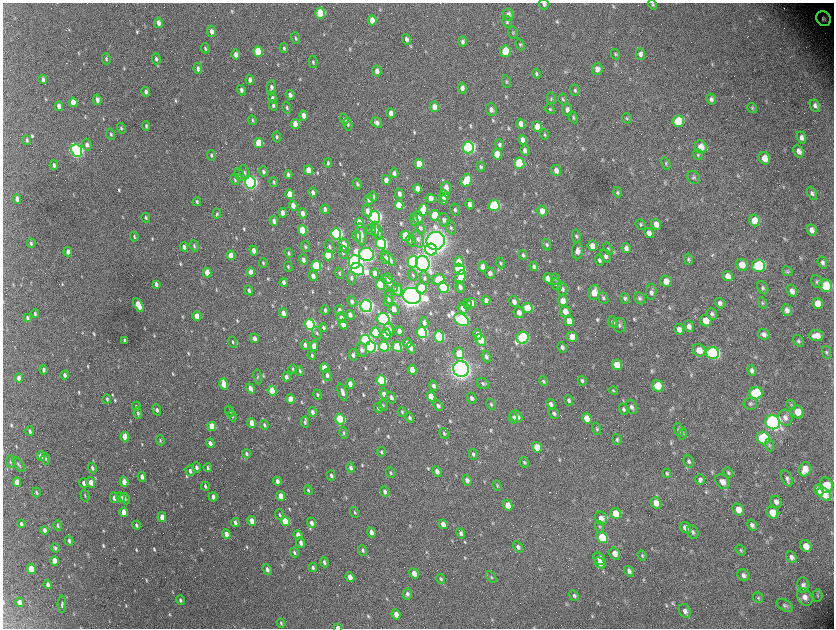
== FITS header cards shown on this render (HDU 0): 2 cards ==
NAXIS1  =                 1663 / length of data axis 1
NAXIS2  =                 1252 / length of data axis 2

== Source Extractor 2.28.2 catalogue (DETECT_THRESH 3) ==
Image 1663 x 1252 px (HDU 0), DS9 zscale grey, zoomed out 1/2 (1 PNG px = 2 x 2 image px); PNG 836 x 630 px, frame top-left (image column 2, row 1251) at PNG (3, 3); each listed source drawn as its Kron ellipse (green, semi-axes under 4 px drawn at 4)
Background 2890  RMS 52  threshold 155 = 3 sigma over >= 5 px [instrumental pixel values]
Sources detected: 824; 86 cannot appear on this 1/2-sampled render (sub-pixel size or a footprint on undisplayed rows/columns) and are neither listed nor drawn; of the other 738, the 500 brightest by FLUX_AUTO listed and drawn (238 fainter detections omitted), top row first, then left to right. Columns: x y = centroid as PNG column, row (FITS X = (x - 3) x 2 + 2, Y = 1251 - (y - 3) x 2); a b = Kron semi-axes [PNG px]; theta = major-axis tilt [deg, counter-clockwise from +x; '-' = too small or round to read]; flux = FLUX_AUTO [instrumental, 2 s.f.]
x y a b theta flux
544 4 5 5 - 2.3e+04
652 4 5 4 - 1.9e+04
320 13 5 5 - 4.8e+05
508 15 6 5 - 5.1e+04
823 19 8 7 - 4.6e+04
372 20 5 4 - 1.3e+05
507 22 6 4 -77 2.1e+04
158 23 5 4 - 5.5e+04
211 31 6 4 -80 6.1e+04
513 32 6 5 - 1.6e+04
295 38 6 4 -75 1.9e+04
406 39 5 4 - 4.8e+04
463 41 5 4 - 3.2e+04
520 44 6 4 -72 1.9e+04
205 48 5 3 - 1.5e+04
284 48 5 4 - 2.2e+04
505 51 5 5 - 3.9e+05
258 52 5 4 - 4.7e+05
615 54 5 4 - 1.7e+04
640 54 6 4 -88 4.8e+04
236 55 5 4 - 6.3e+04
106 59 5 4 - 1.8e+04
156 59 5 4 - 3.0e+04
313 62 6 3 -77 1.7e+04
198 69 5 4 - 3.6e+04
597 69 6 5 - 6.2e+04
377 71 5 4 - 6.8e+04
536 74 5 3 - 2.1e+04
43 79 4 3 - 4.0e+04
250 80 4 3 - 5.6e+04
506 82 6 4 -79 1.8e+04
271 87 7 4 85 3.8e+04
462 88 5 4 - 5.3e+04
241 90 5 3 - 3.4e+04
575 90 6 4 -71 2.3e+04
146 92 5 3 - 3.2e+04
290 95 5 4 - 3.9e+04
272 98 6 4 -75 3.2e+04
551 98 6 4 -76 1.8e+04
563 99 5 4 - 1.9e+04
711 99 5 4 - 3.5e+04
97 100 5 3 - 5.0e+04
73 102 5 4 - 1.6e+05
273 105 5 3 - 2.6e+04
59 106 5 3 - 5.7e+04
815 106 6 4 -64 3.9e+04
434 107 5 4 - 9.1e+04
287 108 6 3 -76 1.8e+04
752 108 5 4 - 1.7e+04
550 109 5 3 - 1.5e+04
491 110 6 5 - 5.3e+04
567 110 6 5 - 5.3e+04
391 113 5 4 - 7.0e+04
303 116 5 4 - 7.0e+04
573 117 6 4 -61 1.9e+04
627 118 5 5 - 1.7e+04
344 119 5 4 - 2.5e+04
252 120 5 3 - 1.6e+04
678 121 6 6 - 4.1e+05
377 122 6 4 -36 4.5e+04
295 124 5 4 - 1.7e+05
348 124 6 4 -77 2.2e+04
521 124 5 4 - 7.8e+04
146 126 5 3 - 1.8e+04
537 126 5 4 - 1.2e+05
121 128 5 3 - 1.6e+04
111 134 6 4 -72 2.0e+04
544 135 5 4 - 1.6e+04
277 137 5 3 - 2.2e+04
801 138 6 4 -67 5.5e+04
27 140 5 3 - 2.1e+04
523 140 5 4 - 7.6e+04
258 143 5 4 - 3.1e+05
87 145 6 4 -76 4.0e+04
499 145 5 4 - 2.4e+04
468 147 6 5 - 2.6e+06
701 147 6 6 - 1.2e+05
77 150 6 5 - 3.4e+06
525 150 5 4 - 4.5e+04
798 151 6 5 - 7.0e+04
497 154 5 4 - 1.9e+05
211 155 5 3 - 1.5e+04
698 155 5 4 - 1.7e+04
764 158 6 5 - 1.5e+05
328 163 5 3 - 2.2e+04
519 163 5 5 - 6.7e+05
419 164 5 4 - 2.3e+05
666 164 6 4 -70 1.8e+04
54 165 5 3 - 2.6e+04
481 167 5 3 - 2.1e+04
308 170 5 4 - 1.6e+05
556 170 5 5 - 6.7e+04
244 172 7 5 -73 3.1e+04
263 172 5 4 - 2.9e+04
394 173 5 4 - 3.7e+04
239 175 6 4 -65 2.1e+04
288 175 4 3 - 3.5e+04
694 177 7 6 - 2.5e+04
235 180 5 3 - 1.8e+04
386 180 5 4 - 7.6e+04
467 180 7 5 60 3.2e+05
250 182 6 5 - 4.0e+06
274 182 5 3 - 1.7e+04
357 184 5 3 - 1.9e+04
446 188 6 5 - 9.8e+04
417 189 5 4 - 8.5e+04
313 192 5 3 - 4.4e+04
617 192 5 4 - 1.9e+04
812 193 7 4 -64 3.2e+04
290 194 5 4 - 2.0e+05
399 194 5 4 - 4.6e+04
373 196 5 4 - 4.0e+04
444 196 6 4 -82 1.5e+05
431 198 5 4 - 8.3e+04
17 199 4 3 - 4.8e+04
369 199 5 4 - 4.1e+04
443 200 4 3 - 4.0e+04
197 202 4 3 - 2.4e+04
469 204 5 4 - 4.9e+04
399 205 5 4 - 2.4e+05
293 206 5 4 - 9.1e+04
494 206 5 5 - 1.0e+06
325 209 4 3 - 4.4e+04
423 210 6 4 81 2.0e+05
455 210 6 4 -77 2.7e+04
367 211 6 4 -73 7.1e+04
542 211 5 4 - 1.1e+05
283 213 4 3 - 6.9e+04
302 213 5 4 - 6.6e+04
217 214 5 3 - 1.8e+04
435 215 5 5 - 2.9e+05
375 217 6 5 - 3.4e+06
146 218 5 3 - 1.9e+04
418 218 6 5 - 6.3e+04
414 220 6 3 -76 2.6e+04
444 220 7 5 -74 4.2e+04
754 220 6 5 - 1.7e+05
274 221 5 3 - 4.6e+04
359 222 5 4 - 1.5e+05
641 224 6 4 -48 1.9e+04
656 224 5 5 - 8.0e+04
420 228 6 4 -66 2.4e+04
451 228 7 4 -71 2.3e+04
375 229 7 4 -83 4.8e+04
302 230 5 4 - 4.0e+05
371 230 5 5 - 6.7e+04
812 230 6 4 -63 6.3e+04
377 232 8 5 -76 7.6e+04
649 233 5 4 - 8.3e+04
336 234 5 5 - 2.6e+06
361 234 11 5 -83 1.1e+05
357 236 5 4 - 7.2e+04
406 236 5 4 - 5.1e+05
576 236 6 4 -79 2.0e+04
134 237 4 2 - 1.7e+04
418 239 8 6 -73 4.6e+04
411 241 6 4 -66 2.4e+04
436 241 9 9 - 1.2e+07
31 243 5 3 - 2.2e+04
381 243 5 5 - 2.0e+06
547 245 6 4 -70 2.4e+04
194 246 6 3 -72 1.8e+04
329 246 7 4 -66 2.9e+04
344 246 7 4 -73 1.5e+05
592 246 5 4 - 9.0e+04
184 247 4 3 - 4.3e+04
305 247 5 4 - 2.0e+04
626 248 5 4 - 5.0e+04
608 249 6 4 -69 1.8e+04
431 250 6 6 - 4.4e+05
254 251 5 3 - 8.9e+04
577 251 8 5 86 6.3e+04
68 252 5 3 - 7.5e+04
343 252 7 4 -79 2.8e+04
288 253 5 3 - 2.1e+04
366 254 7 6 - 4.5e+06
231 255 4 3 - 1.3e+05
328 255 5 4 - 5.4e+05
523 255 5 3 - 2.3e+04
606 256 6 5 - 4.6e+04
385 258 6 4 -81 7.0e+04
388 258 9 4 -48 5.8e+04
688 259 6 4 -76 2.0e+04
303 260 5 4 - 5.8e+04
600 260 5 4 - 3.1e+04
354 262 7 5 82 4.3e+06
413 262 6 5 - 2.0e+06
459 262 5 4 - 1.3e+05
822 262 6 4 -70 3.6e+04
263 263 4 3 - 1.6e+04
423 263 7 6 - 6.0e+06
500 263 5 4 - 1.9e+04
742 265 6 5 - 1.3e+05
316 266 5 4 - 7.4e+05
534 266 5 3 - 2.6e+04
758 266 6 6 - 1.2e+06
288 267 5 3 - 1.7e+04
483 267 5 4 - 8.3e+04
357 269 7 6 - 3.6e+06
459 269 6 5 - 8.1e+05
787 271 5 4 - 1.9e+04
251 272 4 3 - 8.3e+04
207 273 5 3 - 1.6e+05
339 273 5 3 - 1.7e+04
375 273 5 4 - 7.4e+04
490 273 6 4 -73 5.0e+04
413 275 5 4 - 1.5e+04
313 276 5 4 - 5.5e+04
728 276 5 5 - 9.5e+04
461 277 7 5 62 2.2e+05
351 278 6 4 -81 2.9e+04
388 278 5 4 - 5.3e+04
424 278 6 4 -76 2.2e+04
548 278 5 4 - 1.2e+05
438 279 6 5 - 3.5e+05
555 279 6 3 -68 1.8e+04
666 281 6 5 - 1.4e+05
284 282 4 3 - 4.6e+04
817 282 7 5 -60 2.6e+04
389 283 10 4 -46 3.9e+04
156 284 4 3 - 3.6e+04
556 284 6 5 - 2.4e+04
380 285 5 4 - 5.4e+05
826 286 6 6 - 4.9e+05
460 287 6 4 -68 4.3e+04
422 288 6 5 - 2.4e+05
443 288 5 5 - 1.1e+06
763 288 7 5 -58 2.7e+04
562 289 6 5 - 4.0e+04
249 290 5 3 - 3.3e+04
397 290 6 5 - 9.3e+04
792 291 6 5 - 5.7e+04
594 292 8 5 77 1.5e+05
651 292 8 5 85 4.7e+04
412 296 9 8 - 9.7e+06
389 297 7 4 -74 2.8e+04
603 298 6 5 - 2.3e+04
625 298 5 4 - 3.0e+04
640 298 6 5 - 2.8e+04
486 300 5 4 - 5.3e+04
352 301 5 4 - 3.2e+04
563 301 5 4 - 1.2e+05
388 302 6 4 -74 3.7e+04
514 302 6 4 -60 5.4e+04
471 303 5 4 - 1.3e+05
720 303 5 4 - 4.4e+04
762 303 6 4 -61 1.9e+04
817 303 6 5 - 1.4e+05
468 304 5 4 - 2.0e+04
138 305 7 3 -63 2.4e+05
366 306 6 5 - 4.5e+06
462 308 5 4 - 7.2e+04
527 308 5 5 - 3.0e+05
393 309 6 5 - 8.2e+04
325 310 4 3 - 2.5e+04
339 310 5 4 - 3.1e+04
787 310 6 5 - 5.6e+04
519 312 6 5 - 6.9e+04
565 312 6 5 - 9.7e+04
35 313 4 3 - 2.2e+04
283 313 5 4 - 7.7e+04
712 314 6 5 - 3.2e+04
350 315 5 3 - 4.4e+04
197 316 4 4 - 1.6e+05
27 317 4 3 - 2.5e+04
341 318 5 4 - 5.9e+04
383 319 6 5 - 2.3e+06
461 320 8 5 -32 3.1e+06
569 321 5 4 - 1.0e+05
706 321 6 5 - 1.7e+05
424 322 5 4 - 4.7e+04
613 322 6 4 -64 2.6e+04
310 324 5 5 - 2.3e+06
343 324 5 4 - 9.6e+04
619 325 7 6 - 3.8e+04
689 326 6 5 - 6.2e+04
323 328 4 3 - 2.5e+04
389 329 7 4 -80 4.6e+04
679 329 5 5 - 8.0e+04
399 331 4 3 - 6.9e+04
422 332 5 5 - 1.8e+06
317 333 7 4 -67 2.5e+04
376 333 5 4 - 7.5e+05
386 334 5 4 - 1.5e+05
477 334 5 4 - 7.5e+04
764 334 6 5 - 4.8e+04
816 335 7 5 0 1.0e+05
439 337 6 5 - 9.6e+05
572 337 5 4 - 1.5e+05
255 338 5 3 - 4.7e+04
522 338 6 6 - 1.6e+06
125 340 4 2 - 2.8e+04
365 340 5 5 - 2.4e+06
481 340 6 5 - 1.9e+05
798 341 6 4 -54 2.4e+04
233 342 6 4 -74 1.8e+04
407 343 5 4 - 7.7e+04
305 345 5 3 - 4.5e+04
314 346 5 4 - 8.8e+04
384 346 5 4 - 9.4e+05
371 347 5 5 - 1.9e+06
397 347 5 4 - 5.9e+05
562 347 5 4 - 2.9e+04
411 348 5 4 - 6.8e+04
362 350 7 5 -74 4.3e+04
699 350 7 6 - 1.3e+05
826 352 6 4 -77 2.2e+04
459 353 6 5 - 2.2e+05
712 353 6 6 - 2.4e+06
312 355 4 3 - 2.0e+04
353 355 5 4 - 3.9e+04
486 356 6 4 -69 3.3e+04
617 365 5 5 - 1.8e+05
325 368 5 4 - 1.9e+05
293 369 5 3 - 1.6e+04
461 369 8 7 - 9.2e+06
43 370 5 3 - 2.6e+04
412 370 5 4 - 1.7e+05
300 371 5 3 - 1.9e+04
752 371 5 4 - 3.5e+04
65 375 4 3 - 4.4e+04
327 375 6 4 -76 3.8e+04
258 377 7 3 -81 1.5e+04
286 377 4 4 - 4.3e+04
19 378 4 3 - 6.4e+04
381 380 5 4 - 8.2e+05
543 381 5 3 - 1.8e+04
582 381 5 4 - 2.5e+04
483 383 6 5 - 2.4e+04
224 384 6 3 -74 2.2e+05
350 384 5 3 - 6.3e+04
433 386 5 3 - 3.4e+04
658 386 6 5 - 3.6e+05
250 388 5 3 - 6.5e+04
613 390 4 4 - 1.5e+04
272 391 5 4 - 3.6e+05
342 392 9 3 -70 5.4e+04
756 393 7 6 - 1.0e+06
384 394 5 4 - 6.4e+04
317 395 5 3 - 2.2e+04
431 396 5 4 - 1.6e+05
391 397 6 4 -70 4.2e+04
471 398 5 4 - 3.9e+04
107 399 4 3 - 1.8e+04
290 399 5 4 - 1.5e+05
569 400 5 4 - 3.1e+04
491 404 6 4 -60 2.0e+04
551 404 5 4 - 4.1e+04
750 404 7 6 - 2.6e+04
383 405 6 4 -75 1.7e+04
791 405 5 4 - 1.5e+04
136 406 4 3 - 1.8e+04
438 406 5 4 - 3.8e+04
631 407 7 5 -62 4.3e+04
378 408 5 3 - 2.6e+04
624 409 5 4 - 2.8e+04
157 410 5 4 - 3.9e+04
229 411 6 3 -63 1.8e+04
312 412 5 3 - 4.8e+04
402 412 5 3 - 1.5e+04
797 412 7 6 - 1.4e+05
138 413 6 3 -81 2.3e+04
554 413 6 4 -56 3.1e+04
232 416 5 3 - 1.5e+04
516 416 6 5 - 8.8e+04
410 418 5 4 - 2.8e+04
513 418 5 3 - 2.2e+04
587 418 5 4 - 1.5e+05
785 418 8 7 - 6.3e+04
340 419 5 4 - 9.5e+05
305 422 5 3 - 2.0e+04
773 422 7 7 - 5.0e+06
252 423 4 3 - 1.3e+05
264 425 5 3 - 2.2e+04
212 426 5 4 - 2.6e+05
597 429 6 4 -72 2.0e+04
678 430 7 4 -75 2.2e+04
30 431 5 3 - 2.6e+04
344 433 6 4 -75 2.2e+04
444 433 5 4 - 2.0e+04
682 434 6 4 69 1.8e+04
125 437 4 3 - 1.9e+05
763 438 7 6 - 1.2e+06
617 439 6 4 -71 2.2e+04
160 440 5 3 - 1.5e+04
210 443 4 3 - 4.7e+04
770 445 6 4 -70 2.0e+04
537 447 5 4 - 2.0e+05
381 452 5 3 - 1.9e+04
246 454 4 3 - 2.7e+04
473 454 5 4 - 2.7e+04
41 456 5 3 - 7.2e+04
46 459 6 3 -76 1.9e+04
689 461 6 5 - 2.7e+04
10 462 6 4 -84 1.7e+04
524 462 5 4 - 2.1e+04
19 465 8 3 -55 1.7e+04
196 467 5 3 - 3.2e+04
351 467 5 4 - 4.0e+04
92 468 5 3 - 3.0e+04
208 468 4 2 - 2.0e+04
805 469 7 5 72 1.3e+05
190 471 5 3 - 3.7e+04
437 471 5 4 - 5.1e+04
391 473 5 3 - 1.6e+04
667 473 4 3 - 1.7e+04
728 473 6 4 -63 2.0e+04
331 476 5 3 - 2.2e+04
142 477 5 3 - 6.0e+04
787 478 8 5 -63 3.5e+04
467 480 5 4 - 5.4e+04
700 480 5 5 - 4.8e+04
277 481 4 3 - 5.8e+04
17 482 4 3 - 1.3e+05
91 482 5 4 - 1.2e+05
124 482 5 3 - 1.1e+05
722 482 8 6 -43 9.0e+04
84 483 5 3 - 5.1e+04
497 485 5 3 - 1.6e+04
826 485 7 6 - 2.9e+05
205 486 4 2 - 2.1e+04
308 490 5 3 - 1.6e+04
819 490 6 5 - 2.9e+05
385 491 5 4 - 3.0e+04
36 492 5 3 - 1.8e+04
824 494 8 5 -43 2.3e+05
85 495 6 3 -74 1.6e+04
281 496 5 3 - 1.2e+05
121 497 5 3 - 7.1e+04
213 497 4 3 - 4.8e+04
114 498 5 3 - 5.0e+04
125 498 6 3 -66 1.8e+04
776 502 6 5 - 5.5e+04
656 503 6 5 - 1.3e+05
508 505 5 4 - 1.5e+05
738 510 6 5 - 1.3e+05
124 512 5 3 - 1.3e+05
354 512 5 3 - 2.0e+04
616 513 6 5 - 2.3e+05
772 513 6 5 - 1.7e+05
280 515 5 3 - 1.7e+04
162 517 5 3 - 9.5e+04
601 518 7 5 -60 7.9e+04
252 521 5 3 - 1.1e+05
285 521 5 4 - 4.0e+05
235 523 4 3 - 3.7e+04
311 523 5 3 - 4.4e+04
21 524 4 3 - 3.3e+04
443 524 5 4 - 8.6e+04
58 525 5 3 - 2.1e+04
136 525 4 3 - 2.2e+04
752 525 6 4 -61 4.0e+04
600 527 6 4 -69 1.5e+04
685 528 6 5 - 7.2e+04
45 530 4 3 - 4.8e+04
371 532 5 3 - 5.4e+04
693 532 7 5 -61 3.2e+04
461 533 5 4 - 3.4e+04
226 534 5 3 - 8.7e+04
298 535 5 3 - 7.5e+04
602 538 6 5 - 5.4e+05
69 541 5 3 - 3.4e+04
301 543 5 3 - 4.1e+04
806 546 6 5 - 1.3e+05
518 547 6 4 -56 3.3e+04
55 548 5 3 - 2.1e+04
363 550 5 3 - 2.5e+04
741 550 6 4 -55 1.9e+04
294 552 5 3 - 2.0e+04
615 554 6 5 - 9.2e+04
642 556 5 4 - 1.9e+04
791 557 6 5 - 4.4e+04
599 559 7 5 -44 1.1e+05
55 561 5 3 - 1.8e+05
324 562 5 3 - 2.8e+04
600 563 6 4 -43 7.6e+04
313 567 4 3 - 3.2e+04
31 569 5 4 - 3.3e+05
267 569 5 3 - 5.1e+04
629 571 6 4 -51 4.3e+04
414 573 5 4 - 9.4e+04
743 575 6 5 - 4.8e+04
350 577 5 4 - 1.1e+05
491 577 6 4 -56 1.6e+04
441 579 5 4 - 1.8e+04
48 585 4 3 - 4.7e+04
803 585 7 5 -80 4.9e+04
407 594 5 5 - 3.2e+04
817 595 6 5 - 2.1e+04
574 596 6 4 -61 2.7e+04
805 597 9 7 -58 8.4e+04
758 598 5 5 - 1.7e+04
180 600 5 3 - 2.6e+04
20 602 4 3 - 9.5e+04
62 604 9 3 89 2.2e+04
785 605 9 5 -32 2.8e+04
685 611 7 5 -58 5.8e+04
396 614 5 4 - 8.5e+04
281 623 5 3 - 1.7e+04
338 627 3 3 - 3.4e+04
At the frame edge (FLAGS 8, measured only in part): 3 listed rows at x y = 544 4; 652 4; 338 627
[238 fainter detections neither listed nor drawn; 86 sub-pixel or undisplayed-footprint detections neither listed nor drawn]